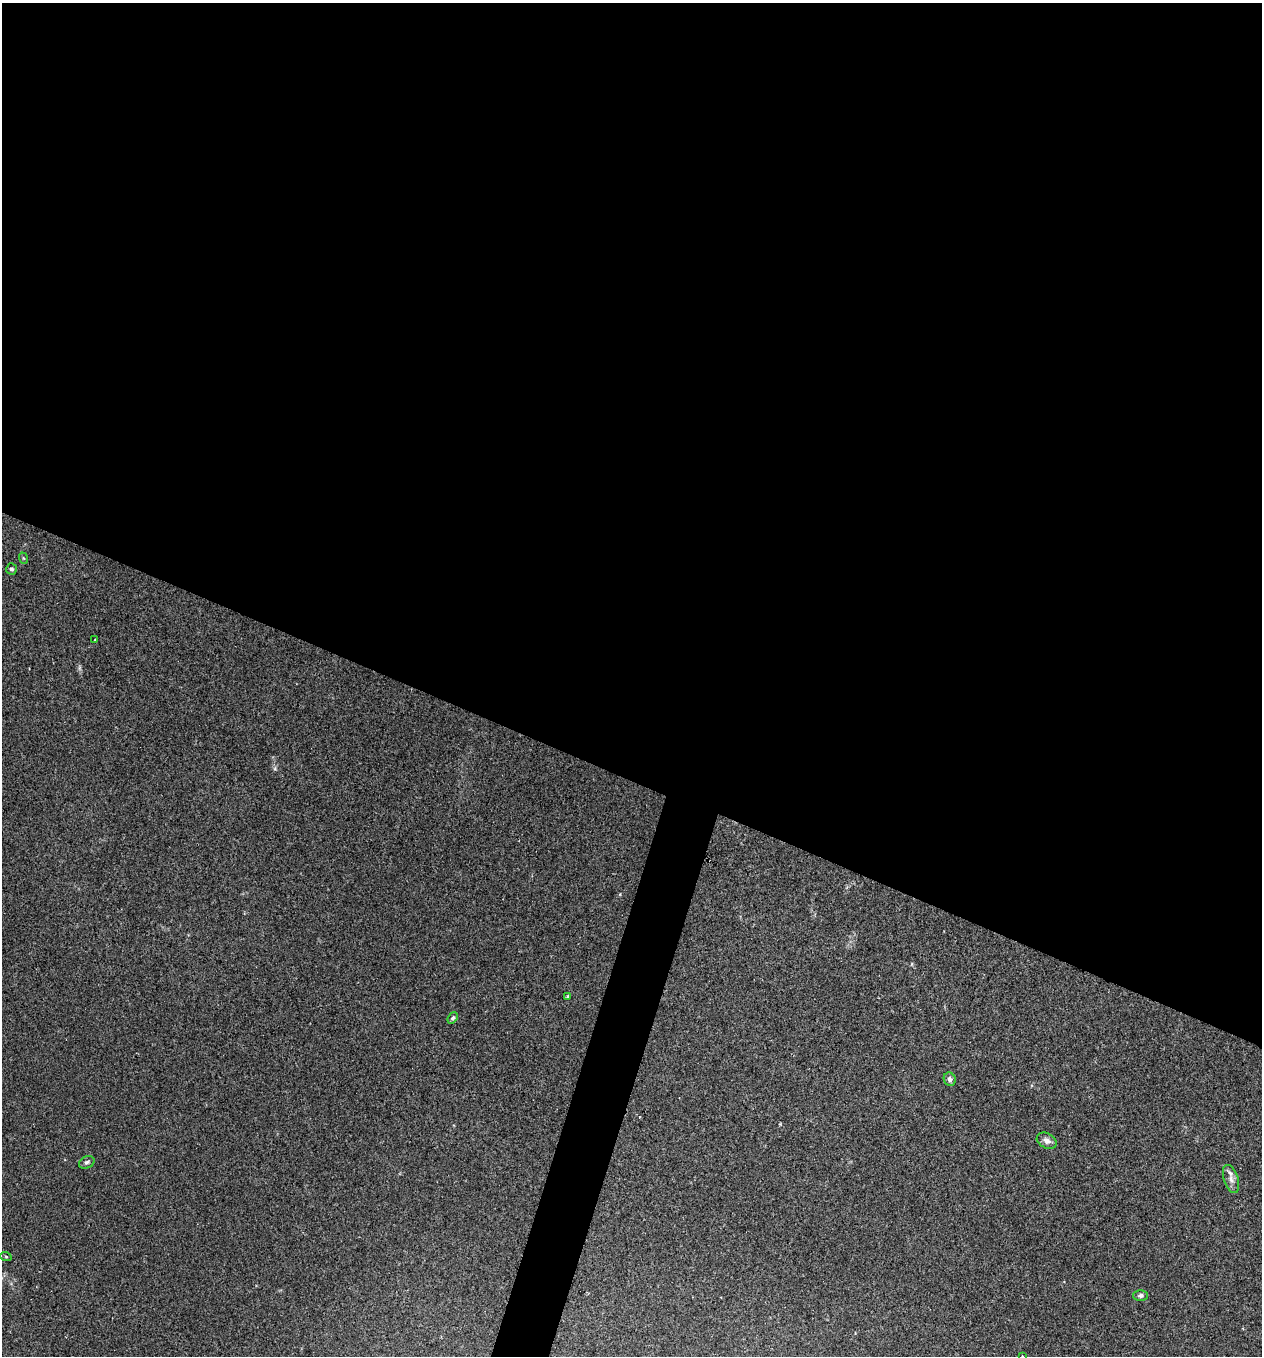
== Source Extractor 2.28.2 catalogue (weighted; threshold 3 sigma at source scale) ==
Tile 3 of 4 x 4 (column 3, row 1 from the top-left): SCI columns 2650-3909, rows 4063-5416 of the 5430 x 5416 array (HDU 1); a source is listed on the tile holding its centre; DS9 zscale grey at full resolution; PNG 1264 x 1358 px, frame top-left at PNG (2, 3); each listed source drawn as its Kron ellipse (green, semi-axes under 4 px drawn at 4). Shown black and unused: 59% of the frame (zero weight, under 2 of 3 exposures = <1% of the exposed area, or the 3 px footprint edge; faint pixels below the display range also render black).
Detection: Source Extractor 2.28.2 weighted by HDU 2 'WHT'; one run over the whole footprint, this tile lists its part. Background 0.034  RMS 0.0054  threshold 0.0242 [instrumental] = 3 sigma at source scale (4.5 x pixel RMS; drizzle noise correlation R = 1.50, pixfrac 1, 0.05/0.05 arcsec/px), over >= 5 px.
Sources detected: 12; all 12 listed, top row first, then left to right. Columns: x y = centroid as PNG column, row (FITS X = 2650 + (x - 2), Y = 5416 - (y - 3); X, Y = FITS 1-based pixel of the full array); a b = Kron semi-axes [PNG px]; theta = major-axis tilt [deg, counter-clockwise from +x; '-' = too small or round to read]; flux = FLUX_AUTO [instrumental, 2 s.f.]
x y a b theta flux
23 558 6 3 -71 0.5
11 569 6 5 - 1.1
95 640 3 3 - 0.71
567 996 3 2 - 0.41
453 1018 6 4 52 0.99
950 1079 7 6 - 1.9
1047 1141 10 7 -28 2.6
87 1162 8 6 25 1.4
1231 1179 14 7 -72 3.2
6 1257 6 3 -20 0.53
1140 1295 7 5 2 1.4
1022 1356 2 2 - 0.39
Isophote crosses this tile's border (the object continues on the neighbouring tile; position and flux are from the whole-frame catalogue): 1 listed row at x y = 1022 1356